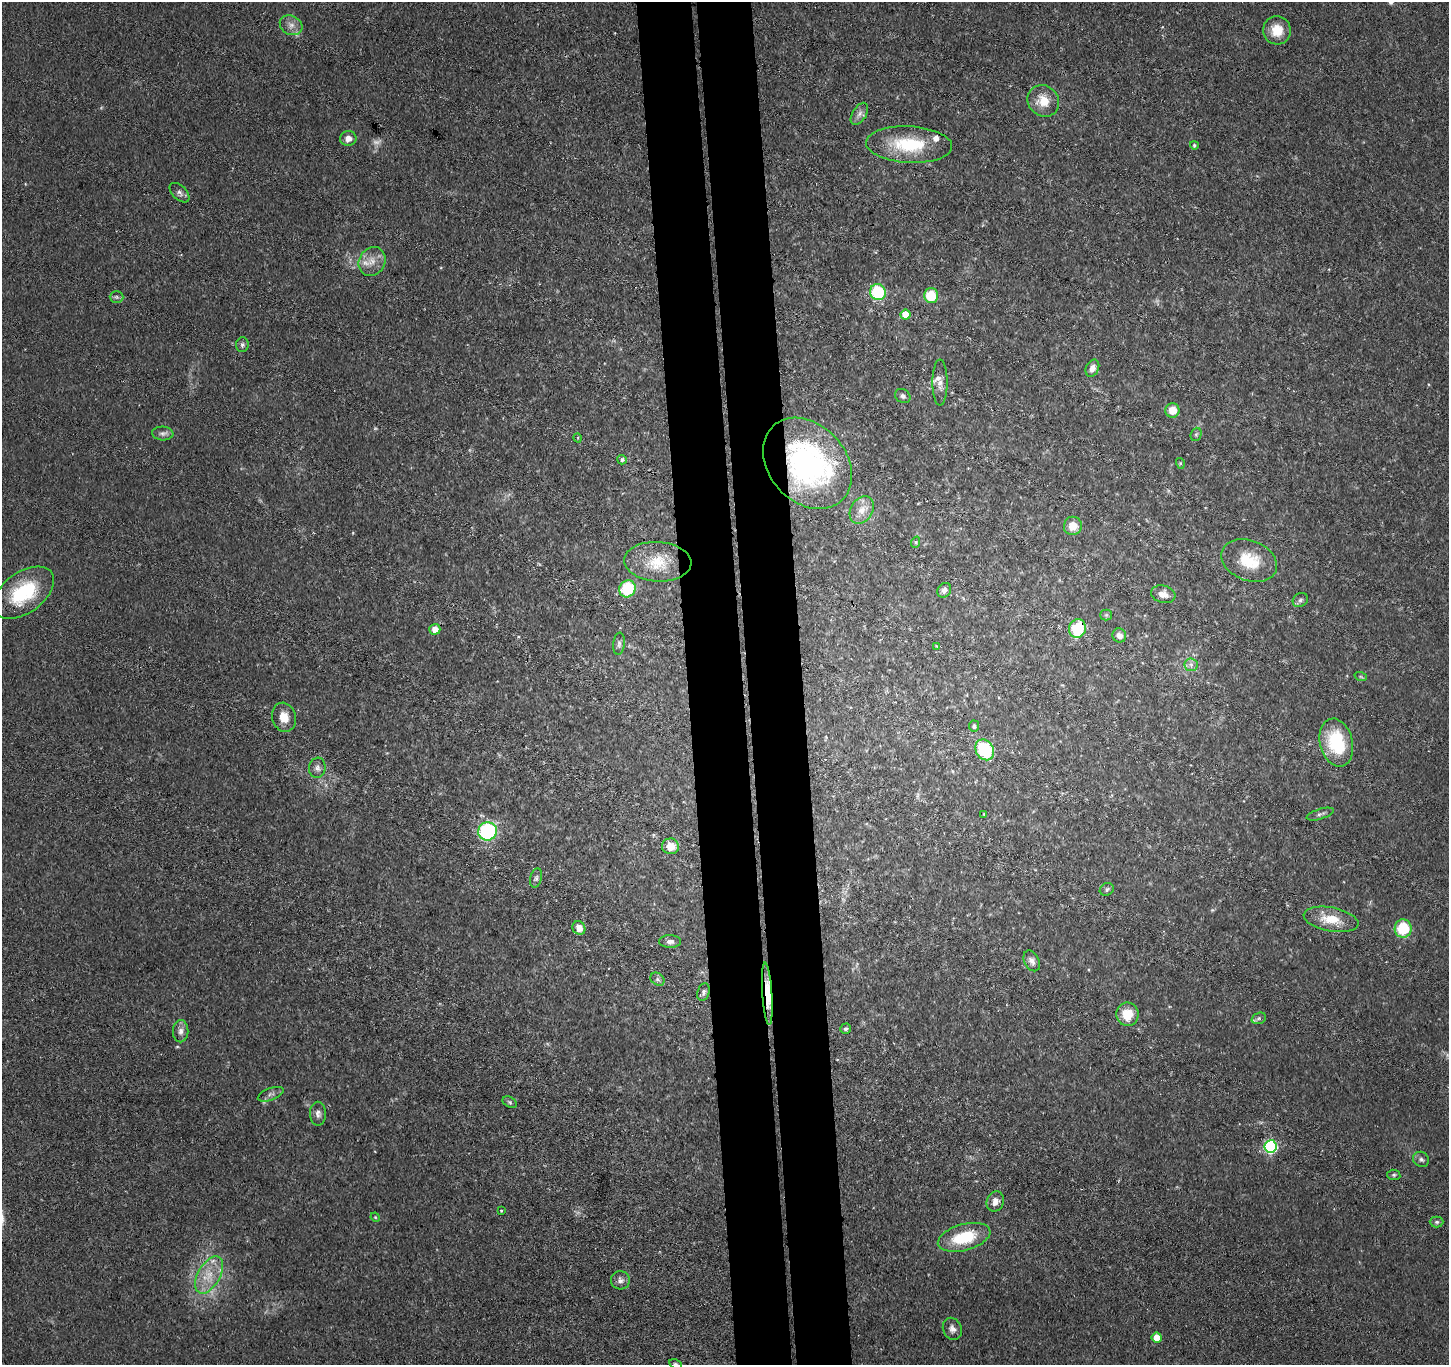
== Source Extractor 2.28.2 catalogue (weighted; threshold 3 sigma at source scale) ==
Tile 5 of 3 x 3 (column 2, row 2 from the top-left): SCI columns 1505-2951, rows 1493-2855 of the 4456 x 4379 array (HDU 1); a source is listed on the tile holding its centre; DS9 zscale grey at full resolution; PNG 1451 x 1367 px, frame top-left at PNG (2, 2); each listed source drawn as its Kron ellipse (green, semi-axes under 4 px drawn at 4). Shown black and unused: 8% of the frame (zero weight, under 3 of 4 exposures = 5% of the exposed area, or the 3 px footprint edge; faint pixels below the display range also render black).
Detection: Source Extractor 2.28.2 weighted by HDU 2 'WHT'; one run over the whole footprint, this tile lists its part. Background 0.0696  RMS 0.0068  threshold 0.0307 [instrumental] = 3 sigma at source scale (4.5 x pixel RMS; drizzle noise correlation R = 1.50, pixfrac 1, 0.05/0.05 arcsec/px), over >= 5 px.
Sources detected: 86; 3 too faint to see at this stretch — neither listed nor drawn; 2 inside a brighter listed object's ellipse — not listed separately; the other 81 listed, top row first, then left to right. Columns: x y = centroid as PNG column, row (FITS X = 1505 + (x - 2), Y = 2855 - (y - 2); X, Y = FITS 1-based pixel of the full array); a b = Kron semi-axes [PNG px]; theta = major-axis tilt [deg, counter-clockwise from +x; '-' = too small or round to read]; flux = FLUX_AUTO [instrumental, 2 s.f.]
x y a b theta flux
291 25 12 9 -27 5
1277 30 14 14 - 13
1043 101 16 15 - 13
859 114 12 7 58 3.4
348 139 8 7 - 4.4
909 145 43 18 -3 37
1194 145 4 4 - 1.2
180 193 12 7 -44 2.6
372 262 15 13 58 8.4
878 292 8 8 - 42
931 296 7 7 - 21
116 297 7 6 - 1.4
905 315 5 5 - 14
242 345 7 6 - 1.8
1092 368 9 6 65 4.3
940 382 23 7 -90 4.8
903 396 8 6 -35 2.3
1172 410 7 7 - 9.1
163 433 11 7 -4 2.6
1196 434 7 5 68 1.3
578 438 5 3 - 0.58
622 460 5 4 - 1.4
807 463 51 38 -48 150
1180 463 5 3 - 0.72
862 510 15 11 59 6.9
1073 526 9 9 - 9.5
916 542 6 3 72 0.86
1249 561 29 20 -21 22
658 562 34 19 -3 25
627 589 9 8 - 35
944 590 8 6 50 2.6
23 593 35 20 36 45
1163 594 12 8 -14 5.6
1300 600 8 6 35 1.9
1106 615 5 5 - 1.1
435 629 5 5 - 6.6
1077 629 9 8 - 29
1119 635 7 6 - 4.3
619 644 11 6 84 2
936 646 4 4 - 0.62
1191 665 6 6 - 2.4
1361 677 6 4 -19 0.89
284 717 15 11 -75 9.1
974 726 5 5 - 1.8
1336 743 24 16 -76 38
985 750 11 9 -57 48
317 768 10 8 81 3.3
984 814 4 3 - 0.62
1320 814 14 5 17 2.1
487 831 9 9 - 75
670 846 8 8 - 10
536 878 10 5 75 2
1107 889 7 6 - 1.6
1331 919 28 12 -11 16
579 928 7 6 - 5.6
1403 928 9 8 - 28
670 941 11 6 0 2.8
1032 961 11 7 -62 3.4
657 979 7 6 - 1.7
703 992 9 6 74 1.9
767 994 31 5 -86 18
1127 1014 12 11 - 14
1259 1018 7 5 20 1.7
846 1029 5 5 - 1.5
181 1031 11 8 89 3.9
271 1094 13 6 21 2.6
510 1102 7 5 -28 1.3
318 1114 12 8 -90 3.2
1271 1146 6 6 - 110
1421 1159 8 7 - 2.2
1394 1175 6 5 - 1.3
995 1201 10 8 69 4.8
501 1211 3 3 - 0.61
375 1217 5 3 - 0.66
1437 1222 7 5 0 1.6
964 1237 27 13 15 30
209 1275 20 11 60 13
620 1280 9 9 - 3.2
952 1329 11 9 -67 3.6
1157 1338 5 5 - 12
675 1364 7 4 -26 1.2
Overlapping masked pixels (flux is a lower limit): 3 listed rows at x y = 807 463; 1077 629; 767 994
Isophote crosses this tile's border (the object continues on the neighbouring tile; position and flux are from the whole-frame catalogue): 1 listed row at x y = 675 1364